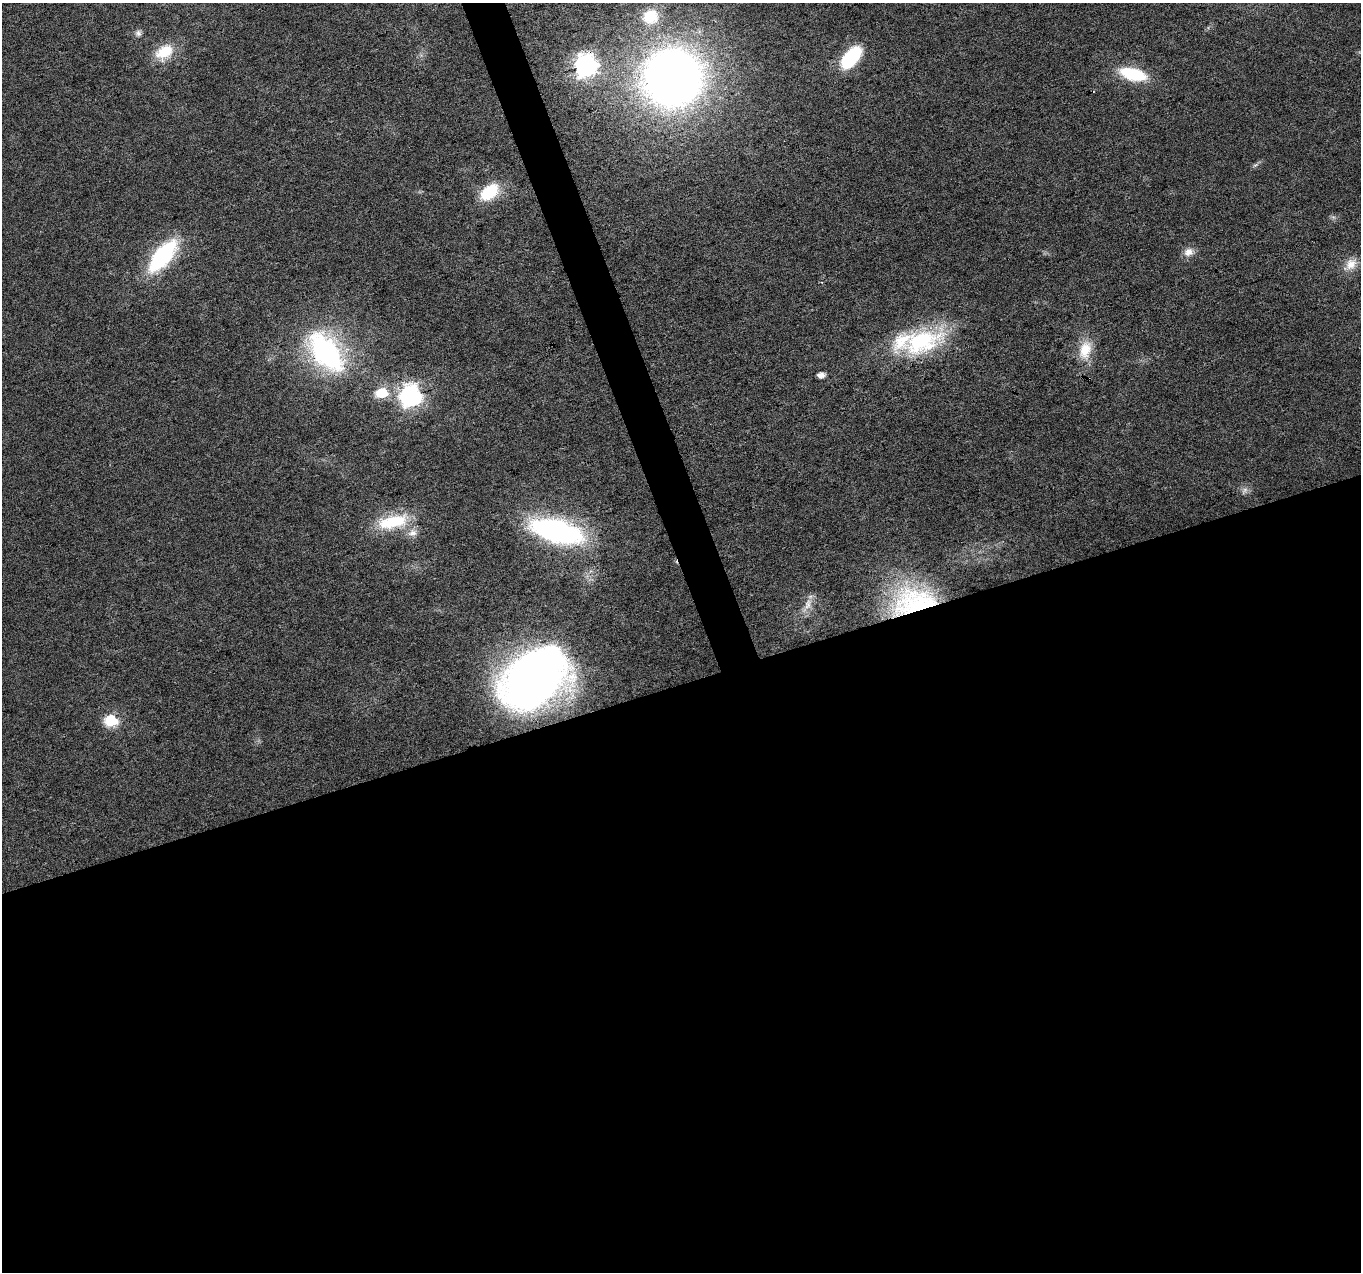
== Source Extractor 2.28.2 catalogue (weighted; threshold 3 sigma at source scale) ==
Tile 15 of 4 x 4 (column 3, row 4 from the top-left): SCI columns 2720-4078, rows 123-1392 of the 5437 x 5268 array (HDU 1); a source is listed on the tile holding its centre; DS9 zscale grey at full resolution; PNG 1363 x 1274 px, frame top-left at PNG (2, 3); no overlay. Shown black and unused: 48% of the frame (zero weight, under 3 of 6 exposures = <1% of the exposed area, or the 3 px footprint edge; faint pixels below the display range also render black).
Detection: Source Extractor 2.28.2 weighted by HDU 2 'WHT'; one run over the whole footprint, this tile lists its part. Background 0.0284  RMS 0.0027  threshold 0.0112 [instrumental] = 3 sigma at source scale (4.09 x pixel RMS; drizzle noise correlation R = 1.36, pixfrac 0.8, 0.0396/0.0396 arcsec/px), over >= 5 px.
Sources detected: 27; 1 inside a brighter listed object's ellipse — not listed separately; the other 26 listed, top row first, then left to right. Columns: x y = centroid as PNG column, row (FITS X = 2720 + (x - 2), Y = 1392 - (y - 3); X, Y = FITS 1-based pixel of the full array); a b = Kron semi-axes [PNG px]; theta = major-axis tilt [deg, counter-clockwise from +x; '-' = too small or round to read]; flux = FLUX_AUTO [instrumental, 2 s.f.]
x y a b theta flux
650 16 18 17 - 7.2
138 33 9 8 - 0.97
164 52 23 16 31 7.5
851 57 25 13 50 16
586 65 8 8 - 180
1133 74 27 12 -15 13
673 77 48 47 - 210
1255 165 8 4 36 0.53
490 192 23 14 38 11
1188 252 14 11 19 2.1
162 256 32 14 50 31
1350 264 20 13 43 3.5
921 342 50 25 18 32
1085 350 27 16 79 6.7
326 352 47 26 -52 47
821 375 5 4 - 2
381 393 6 6 - 17
410 396 8 8 - 150
1244 491 11 7 52 1.1
393 522 40 16 13 13
556 531 38 16 -15 77
412 533 13 10 11 2.1
913 601 59 36 10 38
808 604 18 9 67 2.7
536 677 51 36 39 240
111 720 7 6 - 30
Overlapping masked pixels (flux is a lower limit): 2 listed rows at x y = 586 65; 913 601